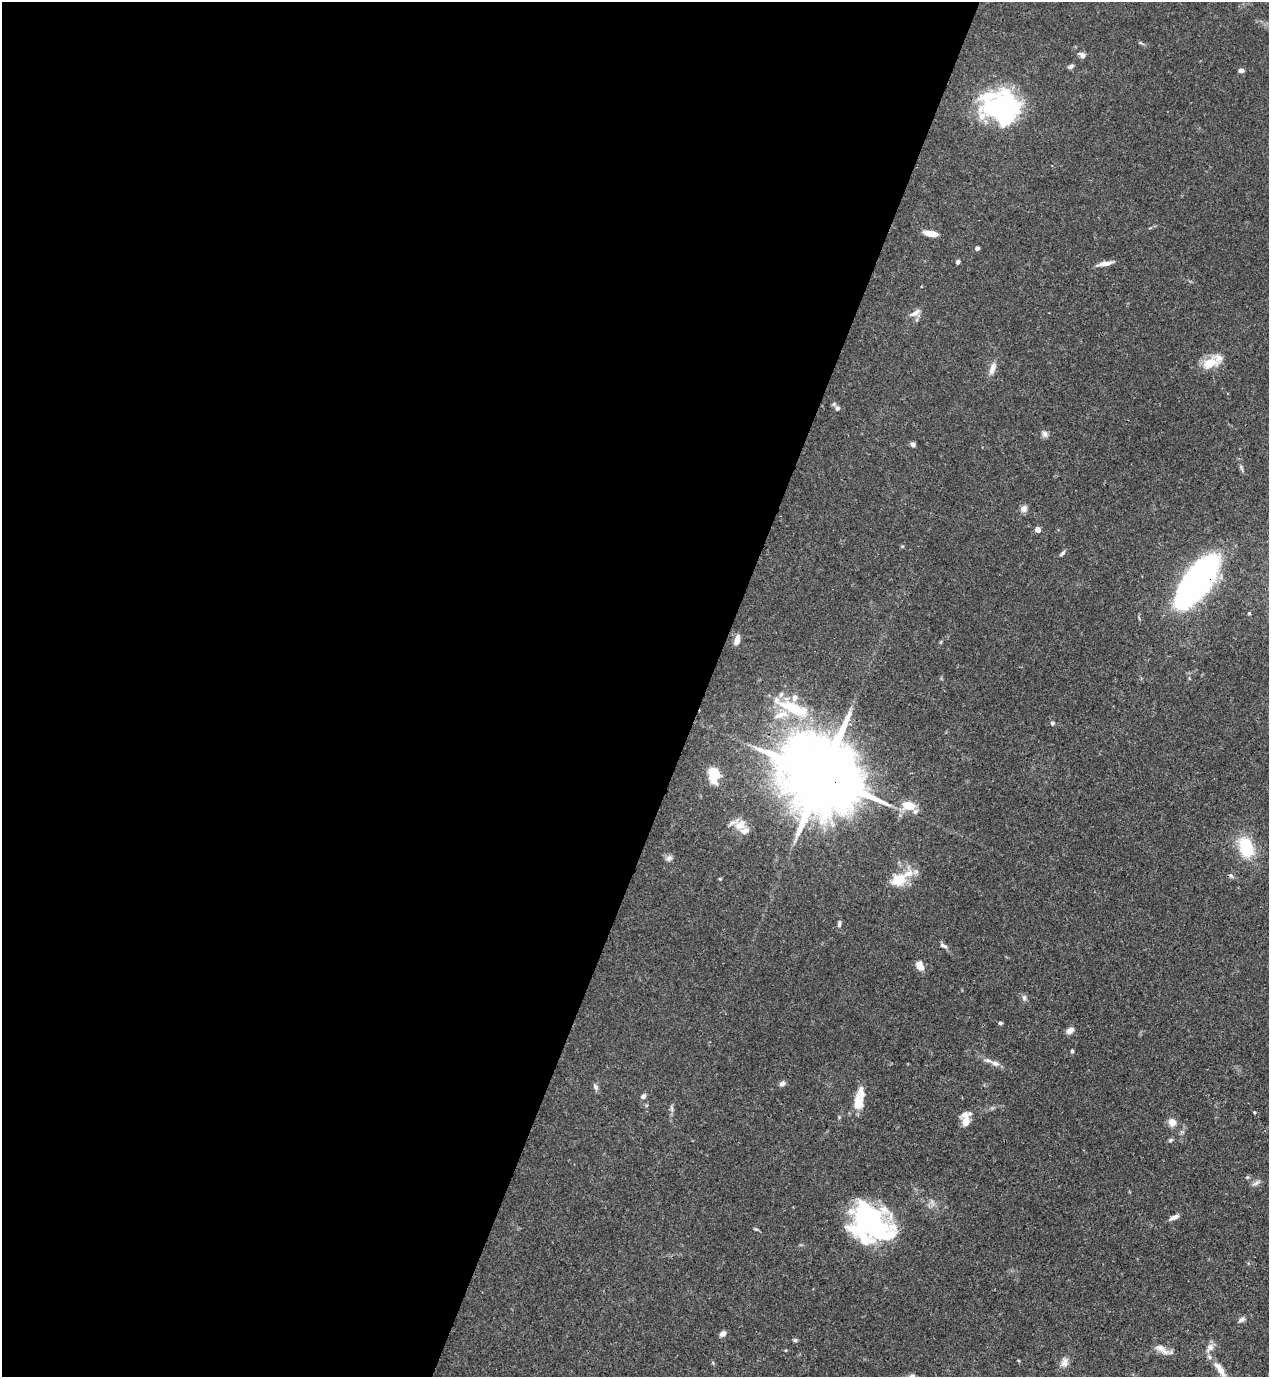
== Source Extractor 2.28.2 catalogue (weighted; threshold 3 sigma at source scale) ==
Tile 5 of 4 x 4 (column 1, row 2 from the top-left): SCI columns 226-1492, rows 2795-4169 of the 5646 x 5587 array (HDU 1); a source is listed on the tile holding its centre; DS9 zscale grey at full resolution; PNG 1271 x 1379 px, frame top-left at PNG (2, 2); no overlay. Shown black and unused: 56% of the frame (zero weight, under 3 of 4 exposures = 7% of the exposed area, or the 3 px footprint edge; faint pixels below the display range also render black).
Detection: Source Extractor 2.28.2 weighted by HDU 2 'WHT'; one run over the whole footprint, this tile lists its part. Background 0.0767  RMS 0.0036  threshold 0.0162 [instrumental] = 3 sigma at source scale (4.5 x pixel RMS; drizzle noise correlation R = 1.50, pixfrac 1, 0.05/0.05 arcsec/px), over >= 5 px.
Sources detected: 72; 3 inside a brighter object's white glare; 1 cosmic-ray / hot-pixel residue — not listed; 10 inside a brighter listed object's ellipse — not listed separately; the other 58 listed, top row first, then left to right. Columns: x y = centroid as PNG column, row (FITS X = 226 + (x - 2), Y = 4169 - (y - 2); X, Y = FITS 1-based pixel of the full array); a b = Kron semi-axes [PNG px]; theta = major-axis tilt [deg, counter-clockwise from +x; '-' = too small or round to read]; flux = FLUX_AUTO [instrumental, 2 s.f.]
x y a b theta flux
1082 55 8 6 -44 1.4
1071 66 8 5 27 0.89
1241 70 6 5 - 1.3
990 96 67 38 -8 33
931 233 14 5 -8 4.1
977 248 5 4 - 0.75
958 262 5 4 - 0.75
1105 263 18 6 10 2.5
915 313 18 6 28 1.9
1210 363 24 13 18 6.9
992 368 17 7 69 2.5
837 408 7 6 - 1.1
1045 434 9 7 -64 1.3
913 444 6 5 - 0.93
1241 468 12 3 -65 0.82
1024 509 9 8 - 1.7
1038 529 5 5 - 2.5
1062 553 8 4 47 0.7
1197 581 44 18 53 120
1249 613 3 3 - 0.32
737 640 11 5 75 2.5
793 708 42 14 -26 18
1052 723 6 5 - 0.64
713 775 17 11 -81 7.5
821 775 28 17 -27 5800
908 806 14 9 -7 7.4
740 825 17 13 41 4.8
1246 847 20 13 -74 17
669 858 9 7 39 1.3
720 879 4 3 - 0.37
898 880 17 13 22 8.6
839 924 9 5 85 0.94
943 945 11 5 -29 1.2
920 966 10 7 -60 3.4
1024 997 8 6 -75 0.98
1000 1023 5 4 - 0.6
1070 1030 9 6 42 2.1
1072 1051 5 4 - 0.52
995 1063 13 6 -24 1.9
782 1083 7 5 23 1.3
595 1087 8 6 -57 1
643 1096 7 6 - 1.1
858 1104 15 12 84 5.1
672 1108 8 4 -90 0.87
1254 1112 4 3 - 0.34
966 1121 15 8 68 4
1172 1122 8 7 - 3.4
1170 1140 6 5 - 0.58
1256 1183 13 5 32 1.1
1174 1217 13 5 21 1.6
870 1224 48 33 -33 56
1242 1319 10 6 37 1.1
723 1333 7 5 41 1.5
795 1340 5 5 - 0.59
1210 1347 13 8 45 2.2
1160 1348 15 9 -18 3
1065 1362 14 9 64 2.2
1221 1371 17 9 -59 3
Overlapping masked pixels (flux is a lower limit): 2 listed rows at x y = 1197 581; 821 775